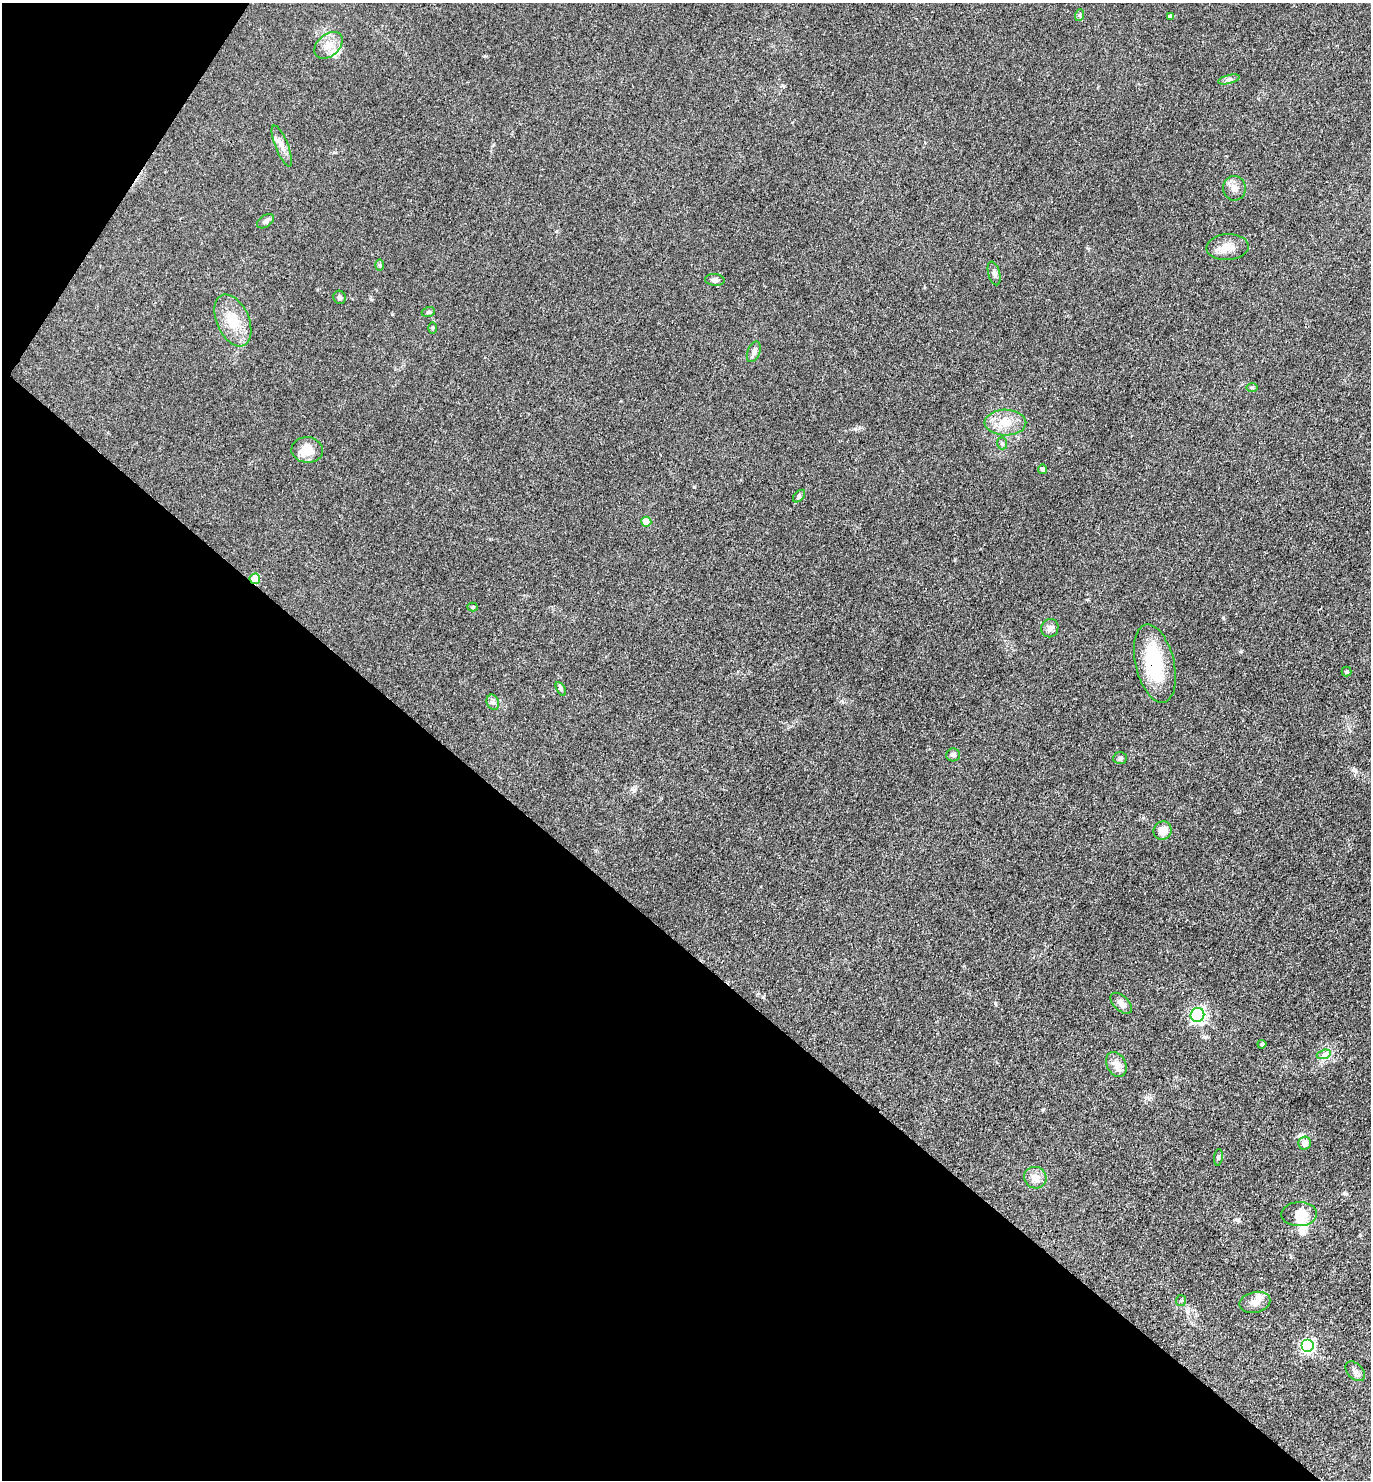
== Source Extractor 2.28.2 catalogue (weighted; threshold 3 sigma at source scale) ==
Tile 9 of 4 x 4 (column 1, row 3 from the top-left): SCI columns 294-1662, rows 1481-2958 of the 5922 x 5917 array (HDU 1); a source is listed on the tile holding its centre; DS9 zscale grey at full resolution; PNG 1373 x 1482 px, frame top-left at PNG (2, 3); each listed source drawn as its Kron ellipse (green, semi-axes under 4 px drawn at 4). Shown black and unused: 38% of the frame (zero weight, under 3 of 4 exposures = <1% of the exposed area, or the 3 px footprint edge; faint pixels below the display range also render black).
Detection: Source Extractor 2.28.2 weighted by HDU 2 'WHT'; one run over the whole footprint, this tile lists its part. Background 0.071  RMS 0.0061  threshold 0.0277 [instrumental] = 3 sigma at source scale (4.5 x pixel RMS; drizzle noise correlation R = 1.50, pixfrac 1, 0.05/0.05 arcsec/px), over >= 5 px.
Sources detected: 51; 3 inside a brighter object's white glare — neither listed nor drawn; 2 inside a brighter listed object's ellipse — not listed separately; the other 46 listed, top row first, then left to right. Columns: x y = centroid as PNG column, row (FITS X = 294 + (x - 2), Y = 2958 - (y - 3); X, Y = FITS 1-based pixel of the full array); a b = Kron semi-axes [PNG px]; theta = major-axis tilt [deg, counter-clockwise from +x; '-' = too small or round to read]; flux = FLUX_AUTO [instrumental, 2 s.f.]
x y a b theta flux
1080 15 6 4 70 0.83
1170 17 4 4 - 1.1
328 45 16 11 41 6.7
1229 79 11 3 15 1.5
282 146 22 6 -68 4.5
1234 188 12 11 - 4.3
266 221 9 5 34 2
1228 247 21 13 3 7.6
379 265 6 4 -90 0.81
994 273 12 6 -75 2
715 280 10 6 -5 2
340 297 6 6 - 1.7
428 312 6 5 - 1.3
233 320 27 16 -66 15
432 328 5 3 - 0.65
754 352 11 6 68 2.3
1252 387 6 4 -2 0.79
1005 423 21 13 0 11
1002 443 6 5 - 1
307 450 16 12 -7 9.9
1042 469 4 4 - 1.8
799 496 7 4 46 1.1
646 522 5 5 - 9.1
255 579 5 5 - 12
472 607 5 4 - 0.76
1050 628 9 8 - 3
1155 663 40 19 -76 38
1346 672 5 5 - 0.87
561 689 7 4 -60 1.1
493 702 8 6 -69 1.7
953 755 7 6 - 1.9
1120 758 7 6 - 1.3
1163 831 9 9 - 7
1121 1003 13 7 -43 3.3
1197 1015 7 6 - 150
1262 1044 4 3 - 1.1
1324 1054 7 4 19 1.6
1116 1064 13 9 -63 4.4
1305 1143 6 6 - 5.1
1218 1157 8 4 83 1
1035 1178 11 10 - 6
1299 1214 18 12 1 8.9
1181 1301 5 5 - 0.9
1255 1302 16 10 13 4.6
1308 1346 6 6 - 95
1355 1371 12 7 -47 2.5
Overlapping masked pixels (flux is a lower limit): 2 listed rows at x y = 255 579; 1155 663
Unlisted compact peaks at least as high as the median listed source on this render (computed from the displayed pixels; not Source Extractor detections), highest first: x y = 995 1003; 1223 618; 1205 1037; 1149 1099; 1241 651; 1043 1109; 1344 1193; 1353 770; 392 314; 763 997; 1238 1220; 371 299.